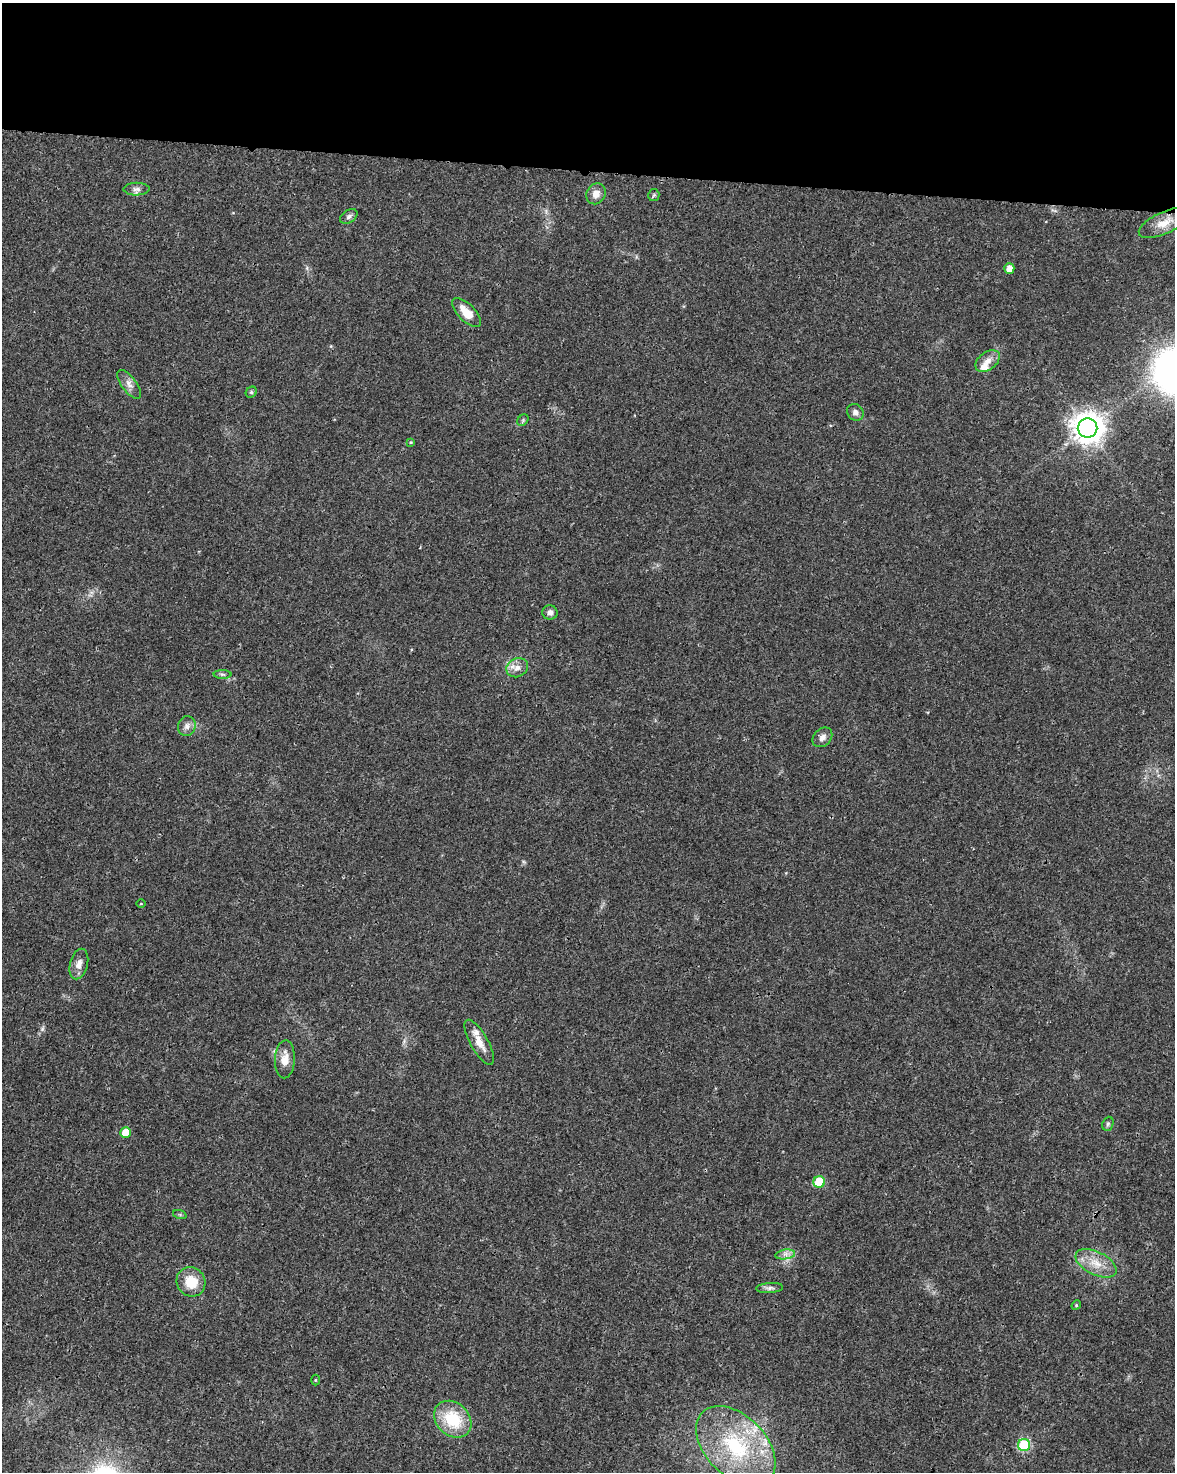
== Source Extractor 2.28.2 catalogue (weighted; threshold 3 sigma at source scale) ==
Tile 3 of 4 x 3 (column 3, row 1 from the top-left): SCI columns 2352-3524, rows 3172-4641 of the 4707 x 4926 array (HDU 1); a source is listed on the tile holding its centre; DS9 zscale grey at full resolution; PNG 1177 x 1474 px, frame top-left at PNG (2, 3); each listed source drawn as its Kron ellipse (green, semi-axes under 4 px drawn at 4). Shown black and unused: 11% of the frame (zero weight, under 3 of 4 exposures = <1% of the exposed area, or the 3 px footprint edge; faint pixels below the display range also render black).
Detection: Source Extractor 2.28.2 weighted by HDU 2 'WHT'; one run over the whole footprint, this tile lists its part. Background 0.0201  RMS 0.0029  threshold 0.0129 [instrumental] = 3 sigma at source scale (4.5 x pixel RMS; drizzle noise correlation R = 1.50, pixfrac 1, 0.0396/0.0396 arcsec/px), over >= 5 px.
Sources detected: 38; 2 inside a brighter listed object's ellipse — not listed separately; the other 36 listed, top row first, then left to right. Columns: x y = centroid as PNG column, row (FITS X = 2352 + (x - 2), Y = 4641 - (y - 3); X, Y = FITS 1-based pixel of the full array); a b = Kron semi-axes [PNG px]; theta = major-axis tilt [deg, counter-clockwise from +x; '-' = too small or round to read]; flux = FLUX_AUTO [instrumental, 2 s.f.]
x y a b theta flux
137 189 13 6 1 1.2
596 194 11 9 61 2.4
654 195 6 5 - 0.49
349 216 9 6 33 0.9
1164 223 27 11 24 4.4
1009 268 5 5 - 2.3
466 312 19 8 -46 5
988 361 14 9 37 2.3
129 384 17 7 -53 1.9
251 392 6 5 - 0.45
855 412 9 7 -46 1.3
523 420 6 5 - 0.48
1088 428 10 9 - 450
411 442 4 3 - 0.24
550 612 8 7 - 1.1
517 668 11 9 25 2.2
223 674 9 4 -1 0.67
187 726 10 9 - 1.5
822 737 11 8 44 1.5
141 904 5 3 - 0.24
79 964 15 8 75 2.2
479 1042 25 9 -61 3.5
285 1059 19 10 88 3.7
1108 1124 7 5 68 0.56
126 1132 5 5 - 5.1
819 1182 6 5 - 13
180 1215 7 4 -19 0.46
785 1254 10 5 8 1.2
1096 1263 22 11 -26 5
191 1282 15 14 - 6.5
770 1288 13 5 5 0.97
1076 1305 5 4 - 0.33
315 1380 5 3 - 0.26
453 1419 20 16 -44 13
1024 1445 6 6 - 22
736 1446 47 30 -45 28